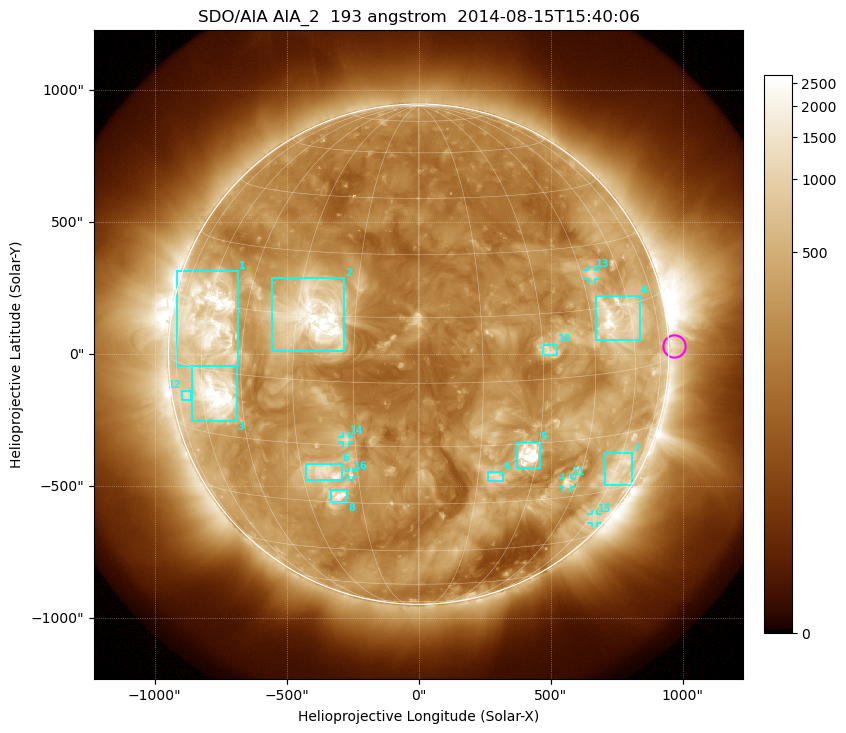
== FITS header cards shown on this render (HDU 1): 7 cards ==
TELESCOP= 'SDO/AIA'
INSTRUME= 'AIA_2'
WAVELNTH=                  193
WAVEUNIT= 'angstrom'
DATE-OBS= '2014-08-15T15:40:06.84'
CTYPE1  = 'HPLN-TAN'
CTYPE2  = 'HPLT-TAN'

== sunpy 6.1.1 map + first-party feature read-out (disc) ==
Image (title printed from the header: SDO/AIA AIA_2  193 angstrom  2014-08-15T15:40:06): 1024 x 1024 px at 2.4 arcsec/px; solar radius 948 arcsec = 395 px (full disc in frame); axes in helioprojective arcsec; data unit not stated in the header (colour bar unlabelled)
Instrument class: DISC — disc imager (sunpy class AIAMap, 193 A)
Bright regions (active regions / flare kernels): reference = the median radial profile (limb darkening/brightening removed); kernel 9 px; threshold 5 sigma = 679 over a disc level ~267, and >= 1.15x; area >= 12 px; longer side >= 9 px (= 22 arcsec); searched inside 0.97 R_sun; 16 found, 16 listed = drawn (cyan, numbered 1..; 5 of them under ~33 arcsec drawn as corner ticks so the feature stays visible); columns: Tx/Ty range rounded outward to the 5 arcsec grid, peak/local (2 s.f.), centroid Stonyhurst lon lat
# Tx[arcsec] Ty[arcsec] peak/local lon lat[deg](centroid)
1 -920..-685 -45..315 13 -59 +12
2 -555..-280 10..290 14 -25 +15
3 -860..-685 -255..-40 14 -54 -5
4 670..840 50..220 9.4 +54 +12
5 375..460 -430..-335 14 +27 -18
6 -425..-290 -480..-415 7.1 -24 -22
7 705..810 -500..-375 4.2 +61 -24
8 -335..-270 -560..-515 8.9 -21 -28
9 260..320 -480..-445 4.4 +20 -23
10 470..525 -5..35 5.1 +32 +7
11 545..580 -505..-465 6.1 +41 -26
12 -895..-860 -175..-140 3.8 -69 -7
13 640..670 280..320 4.6 +49 +23
14 -290..-265 -335..-310 4.3 -17 -14
15 655..675 -640..-605 3.2 +63 -38
16 -265..-245 -465..-445 4.1 -17 -22
Off-limb structures (1.02-1.3 R_sun): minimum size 162 px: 2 found; the strongest spans PA ~225..305 deg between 1.02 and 1.3 R_sun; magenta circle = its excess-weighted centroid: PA ~270 deg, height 1.02 R_sun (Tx ~970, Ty ~30 arcsec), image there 2.2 x the reference